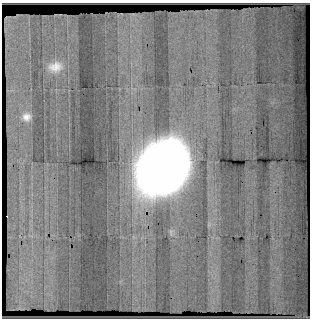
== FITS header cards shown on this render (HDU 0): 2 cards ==
NAXIS1  =                  308
NAXIS2  =                  316

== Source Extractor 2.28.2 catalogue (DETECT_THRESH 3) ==
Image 308 x 316 px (HDU 0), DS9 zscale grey, 1 PNG px = 1 image px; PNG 312 x 320 px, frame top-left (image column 1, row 316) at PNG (2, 3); no overlay
Background 4.23e-05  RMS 6.8e-05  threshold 2.05e-04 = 3 sigma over >= 5 px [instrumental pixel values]
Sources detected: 3; all 3 listed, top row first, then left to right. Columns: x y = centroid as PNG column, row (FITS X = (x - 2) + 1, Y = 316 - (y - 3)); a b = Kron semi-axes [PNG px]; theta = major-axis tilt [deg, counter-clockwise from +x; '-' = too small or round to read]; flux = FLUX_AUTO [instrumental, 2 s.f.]
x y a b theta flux
55 67 14 10 11 0.05
26 117 10 9 - 0.03
163 167 46 36 59 5.3